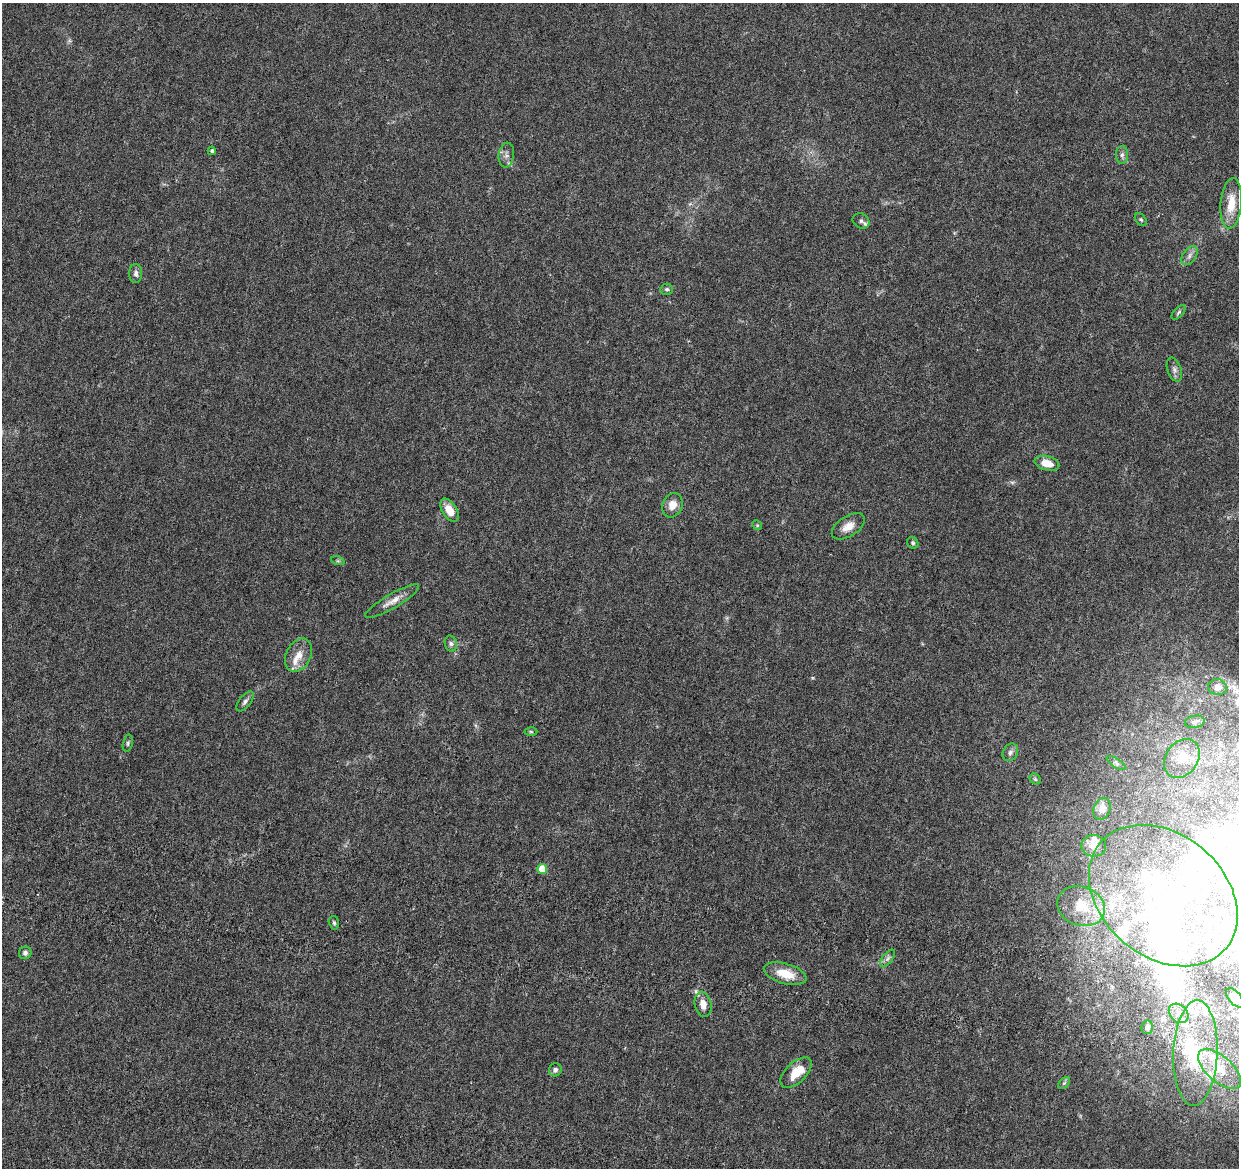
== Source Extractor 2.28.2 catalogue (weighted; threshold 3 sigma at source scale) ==
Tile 6 of 4 x 4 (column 2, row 2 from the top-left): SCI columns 1369-2605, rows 2688-3853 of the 5216 x 5431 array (HDU 1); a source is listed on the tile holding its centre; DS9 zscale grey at full resolution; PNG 1241 x 1170 px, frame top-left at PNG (2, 3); each listed source drawn as its Kron ellipse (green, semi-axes under 4 px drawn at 4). Shown black and unused: <1% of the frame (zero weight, under 4 of 8 exposures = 9% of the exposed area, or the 3 px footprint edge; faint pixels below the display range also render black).
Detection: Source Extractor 2.28.2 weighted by HDU 2 'WHT'; one run over the whole footprint, this tile lists its part. Background 0.00755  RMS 0.0011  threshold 0.0045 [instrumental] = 3 sigma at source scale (4.09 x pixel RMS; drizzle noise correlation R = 1.36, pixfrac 0.8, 0.0396/0.0396 arcsec/px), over >= 5 px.
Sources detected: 74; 2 too faint to see at this stretch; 14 inside a brighter object's white glare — neither listed nor drawn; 10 inside a brighter listed object's ellipse — not listed separately; the other 48 listed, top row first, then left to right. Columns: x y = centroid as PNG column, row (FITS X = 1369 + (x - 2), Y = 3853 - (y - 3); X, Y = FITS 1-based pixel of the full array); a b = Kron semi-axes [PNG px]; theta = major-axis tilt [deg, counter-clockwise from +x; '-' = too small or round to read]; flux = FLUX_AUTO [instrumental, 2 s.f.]
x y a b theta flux
212 151 4 4 - 0.19
506 155 12 7 83 0.48
1122 155 9 6 89 0.32
1231 203 25 10 85 2.2
1141 219 7 5 -48 0.16
861 221 9 7 -32 0.33
1189 256 11 6 55 0.43
136 273 9 6 -89 0.36
667 289 6 5 - 0.19
1179 312 9 4 48 0.2
1174 370 12 7 -70 0.41
1047 463 12 7 -14 1.4
672 505 12 10 67 1
449 510 13 7 -57 1.4
757 525 5 4 - 0.12
848 526 18 10 33 1.1
913 543 6 5 - 0.18
338 561 7 4 -18 0.16
392 601 31 7 30 1.1
451 644 8 6 -75 0.28
298 655 17 12 63 1.3
1217 687 9 8 - 0.58
245 701 12 5 51 0.34
1195 722 10 6 11 0.3
531 732 6 4 -1 0.15
128 743 9 5 78 0.2
1010 752 9 7 61 0.37
1182 758 21 16 55 2.2
1116 763 11 4 -34 0.26
1035 779 6 5 - 0.15
1102 809 11 8 68 0.67
1094 846 12 11 - 0.77
542 869 5 5 - 2.1
1163 896 82 61 -40 23
1081 906 24 19 -20 2.7
334 923 7 5 -74 0.2
25 953 6 6 - 0.33
887 958 10 5 51 0.32
785 974 22 10 -16 2.1
1235 998 11 6 -50 0.92
703 1004 13 8 -78 0.89
1179 1013 11 8 -44 0.68
1147 1027 7 5 77 0.41
1195 1053 53 22 88 7.6
1220 1069 26 13 -41 2.4
555 1070 6 6 - 0.31
796 1073 19 10 43 2
1064 1083 7 4 44 0.19
Isophote crosses this tile's border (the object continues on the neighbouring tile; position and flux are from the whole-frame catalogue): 1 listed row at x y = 1235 998